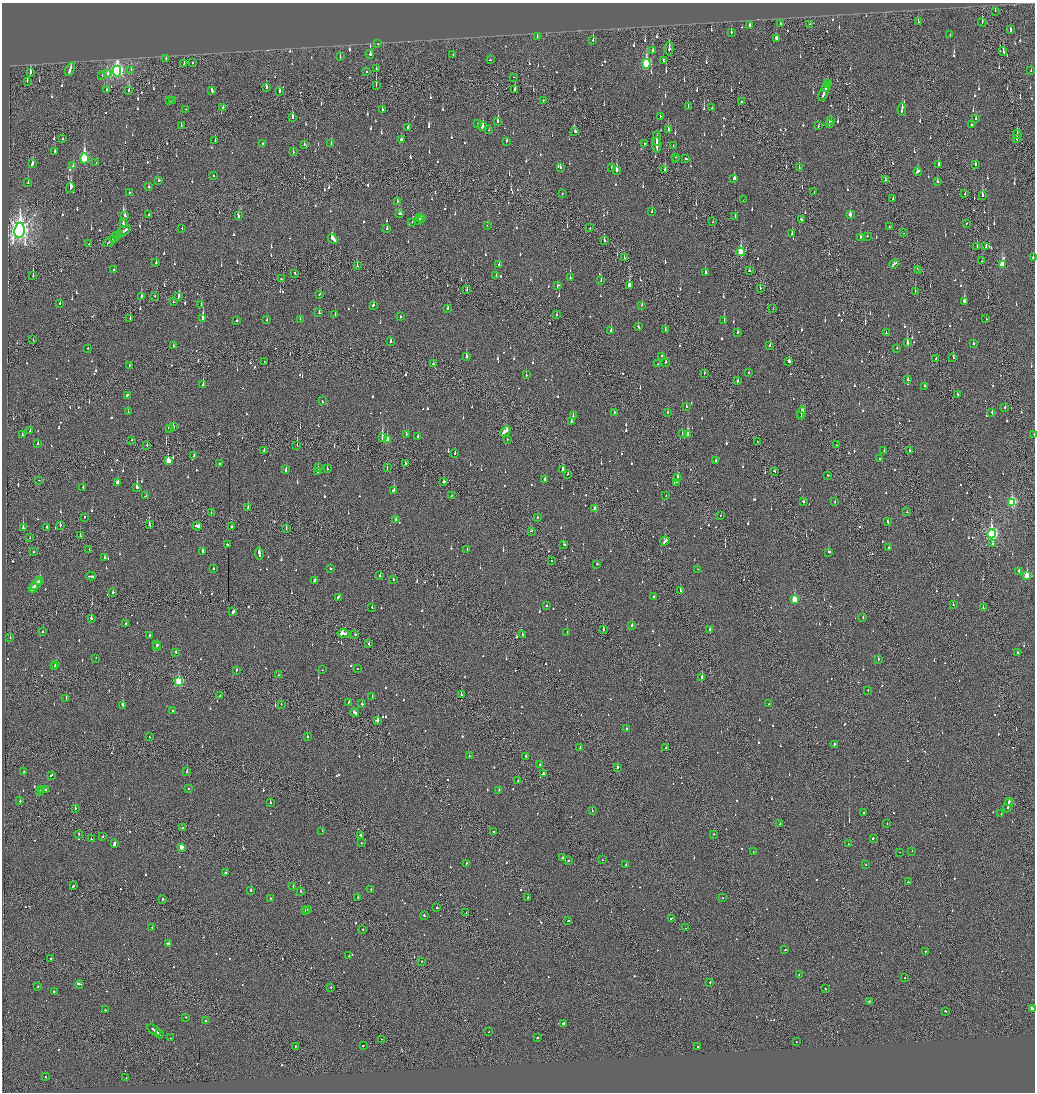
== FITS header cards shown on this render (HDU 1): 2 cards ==
NAXIS1  =                 2065
NAXIS2  =                 2180

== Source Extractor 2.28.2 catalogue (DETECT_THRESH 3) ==
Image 2065 x 2180 px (HDU 1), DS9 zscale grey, zoomed out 1/2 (1 PNG px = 2 x 2 image px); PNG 1037 x 1094 px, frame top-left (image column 1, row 2179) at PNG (2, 3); each listed source drawn as its Kron ellipse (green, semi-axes under 4 px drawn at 4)
Background -0.147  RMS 0.073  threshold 0.22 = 3 sigma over >= 5 px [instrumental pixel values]
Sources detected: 1286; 68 cannot appear on this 1/2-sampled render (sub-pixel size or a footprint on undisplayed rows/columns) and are neither listed nor drawn; of the other 1218, the 500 brightest by FLUX_AUTO listed and drawn (718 fainter detections omitted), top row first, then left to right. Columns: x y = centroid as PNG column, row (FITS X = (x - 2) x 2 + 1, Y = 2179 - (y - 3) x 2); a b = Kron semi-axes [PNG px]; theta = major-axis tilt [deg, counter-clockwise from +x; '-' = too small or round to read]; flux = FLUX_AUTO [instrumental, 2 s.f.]
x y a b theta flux
995 11 3 1 - 50
918 22 3 2 - 46
982 22 4 2 - 94
780 24 3 2 - 71
810 24 2 1 - 46
750 25 3 2 - 140
1011 29 3 2 - 100
731 32 2 2 - 100
950 35 2 2 - 74
537 37 3 2 - 45
776 38 4 2 - 230
593 40 2 2 - 59
378 44 2 2 - 56
669 49 7 2 -89 110
652 51 3 2 - 200
1003 52 4 2 - 240
370 54 4 2 - 840
453 55 2 1 - 66
340 57 2 2 - 48
166 58 2 2 - 61
490 60 2 2 - 120
663 61 3 2 - 54
193 62 2 2 - 74
184 64 3 1 - 150
646 64 5 3 - 1100
70 69 7 2 66 240
376 69 3 2 - 63
131 70 3 2 - 61
117 71 5 4 - 3800
1031 71 2 2 - 52
366 72 2 2 - 170
30 73 4 2 - 320
108 74 3 2 - 77
102 75 2 2 - 52
514 77 2 1 - 57
27 81 3 1 - 70
828 83 2 1 - 130
376 86 3 1 - 180
266 87 3 2 - 130
826 87 5 1 - 180
515 89 3 2 - 300
106 90 3 2 - 61
212 90 3 2 - 150
129 91 4 2 - 47
279 91 3 2 - 240
824 92 9 2 67 380
543 100 2 1 - 53
169 101 2 2 - 90
172 101 2 2 - 51
741 101 2 1 - 48
688 106 3 2 - 59
223 107 2 2 - 46
712 107 2 1 - 46
186 109 2 2 - 46
902 109 6 2 83 210
382 110 3 2 - 57
660 116 2 2 - 67
292 117 3 2 - 170
976 118 3 2 - 46
498 121 3 2 - 220
831 121 2 2 - 49
477 123 2 2 - 160
829 124 2 2 - 81
818 125 4 2 - 120
971 125 2 2 - 340
181 126 2 2 - 99
483 127 4 2 - 130
408 128 3 2 - 87
668 129 2 2 - 190
489 130 2 2 - 47
575 131 3 2 - 130
1017 134 4 2 - 140
657 138 7 2 86 220
1017 138 2 1 - 230
62 139 2 1 - 53
402 140 3 2 - 110
215 141 2 2 - 170
506 141 3 2 - 190
331 143 3 2 - 45
263 144 2 2 - 100
645 144 2 1 - 69
304 145 2 2 - 110
656 145 7 2 -86 300
673 146 2 1 - 51
55 152 2 2 - 76
293 152 2 2 - 58
675 157 2 1 - 67
84 158 5 3 - 1300
686 159 3 2 - 260
676 160 2 1 - 83
96 162 2 2 - 79
33 164 3 2 - 180
938 164 2 2 - 330
975 164 2 2 - 110
73 166 3 2 - 53
560 167 2 2 - 67
799 167 3 1 - 91
612 168 2 2 - 62
617 170 4 2 - 260
665 170 3 2 - 280
918 172 4 3 - 120
213 175 2 2 - 68
734 178 3 2 - 130
159 180 3 2 - 48
885 180 2 2 - 65
937 182 2 2 - 420
28 183 2 2 - 93
149 187 2 2 - 50
70 188 5 2 - 310
129 192 2 2 - 59
814 192 2 2 - 46
563 193 2 1 - 60
965 194 2 2 - 46
982 195 4 2 - 160
893 199 2 2 - 67
743 200 2 1 - 64
397 201 2 2 - 97
652 211 3 2 - 60
400 214 4 2 - 240
850 214 3 2 - 80
125 215 4 2 - 93
149 215 2 2 - 64
238 215 3 2 - 160
735 216 2 2 - 82
419 218 2 2 - 100
421 218 2 2 - 220
801 219 3 2 - 120
419 220 2 2 - 89
412 222 2 2 - 140
713 222 2 1 - 59
123 223 3 2 - 88
966 223 2 2 - 110
487 226 2 1 - 80
889 227 2 2 - 76
182 228 2 1 - 180
387 228 3 2 - 45
590 228 2 2 - 75
19 230 7 5 82 9100
123 231 8 2 37 360
792 233 4 2 - 150
903 233 2 1 - 47
119 234 2 2 - 150
117 236 2 1 - 230
867 236 2 2 - 45
860 237 3 2 - 67
114 238 5 2 - 370
333 239 5 3 - 200
604 240 3 2 - 170
110 241 7 1 35 350
89 244 2 2 - 67
977 247 3 1 - 52
986 247 3 2 - 62
741 252 4 3 - 710
1033 257 2 2 - 59
624 258 2 2 - 130
982 261 2 2 - 67
156 263 2 2 - 98
894 264 5 2 - 190
499 265 2 2 - 470
1002 265 3 3 - 530
357 266 3 2 - 70
114 269 2 2 - 240
917 269 2 1 - 83
749 271 3 2 - 68
919 271 2 1 - 120
295 273 2 2 - 84
705 273 3 2 - 230
496 275 2 2 - 47
33 276 3 2 - 110
570 278 2 2 - 83
281 279 2 2 - 55
601 281 2 1 - 76
629 285 3 3 - 240
557 286 3 2 - 48
760 288 2 1 - 160
467 290 3 2 - 76
915 291 2 2 - 57
319 294 2 2 - 48
141 296 2 2 - 130
155 296 2 1 - 75
179 297 3 2 - 200
964 301 4 2 - 230
173 302 2 2 - 45
60 303 2 2 - 77
201 304 2 2 - 45
373 305 3 2 - 81
642 305 2 2 - 92
447 308 3 2 - 48
773 309 2 1 - 70
319 313 3 2 - 63
335 314 3 2 - 46
557 314 2 1 - 55
400 317 2 2 - 76
130 318 2 1 - 49
203 318 4 2 - 500
300 319 2 2 - 81
986 319 2 1 - 71
267 320 2 2 - 100
724 320 3 2 - 91
237 321 2 2 - 160
638 327 3 2 - 110
611 330 3 2 - 140
665 330 2 2 - 72
738 332 2 2 - 47
886 333 2 2 - 66
33 340 2 1 - 60
391 341 2 2 - 110
907 342 2 2 - 1400
973 344 2 2 - 71
173 346 2 2 - 58
770 346 2 2 - 110
88 348 2 2 - 49
897 348 2 2 - 57
661 356 2 2 - 46
466 357 2 2 - 310
936 358 4 2 - 100
953 358 3 2 - 210
789 361 3 2 - 71
264 362 3 1 - 130
666 362 2 2 - 57
433 364 2 2 - 220
657 364 2 2 - 48
129 365 2 2 - 110
704 373 2 1 - 51
749 373 2 2 - 90
526 375 2 2 - 47
908 380 3 2 - 100
738 381 2 2 - 55
203 385 2 1 - 110
925 386 2 2 - 90
958 394 2 2 - 82
127 395 2 2 - 57
322 401 2 2 - 59
686 406 2 2 - 53
1005 407 2 1 - 88
128 412 2 2 - 45
614 412 2 2 - 92
668 412 2 2 - 76
992 412 3 2 - 100
802 413 7 2 75 500
801 415 2 1 - 160
573 416 2 2 - 62
571 421 2 2 - 100
173 427 3 2 - 110
169 429 4 2 - 130
30 431 3 2 - 110
505 431 6 2 42 390
406 434 2 2 - 51
682 434 2 2 - 160
688 434 4 3 - 570
1034 434 2 1 - 91
22 435 2 2 - 55
382 437 2 2 - 7100
418 437 2 2 - 210
387 439 4 2 - 180
507 439 2 2 - 47
132 440 2 2 - 140
757 441 2 1 - 64
38 444 2 2 - 82
147 445 2 2 - 80
836 445 3 2 - 75
297 446 2 1 - 200
884 450 2 2 - 95
264 451 2 2 - 96
909 451 2 2 - 63
455 453 2 2 - 71
194 456 2 2 - 120
879 459 2 2 - 55
716 460 2 2 - 150
168 461 4 2 - 330
219 464 2 2 - 320
406 464 2 2 - 90
318 468 2 2 - 130
387 468 3 2 - 71
327 469 2 2 - 58
286 470 3 2 - 110
562 470 3 2 - 250
318 471 2 2 - 340
774 471 2 2 - 65
568 474 2 2 - 45
827 475 2 2 - 260
677 477 3 2 - 160
39 480 2 1 - 180
545 480 2 2 - 81
443 482 3 2 - 72
677 482 2 2 - 74
117 483 3 2 - 120
83 487 2 2 - 57
137 487 3 2 - 720
393 490 4 2 - 430
145 496 3 2 - 51
451 496 3 2 - 110
666 496 2 2 - 50
803 502 2 2 - 93
835 502 2 1 - 64
1012 502 4 3 - 1200
248 508 2 2 - 76
595 509 3 2 - 170
907 512 2 2 - 74
211 513 2 1 - 46
721 515 2 1 - 75
84 517 3 2 - 100
537 517 2 2 - 45
396 520 3 2 - 65
888 522 3 2 - 120
60 525 3 2 - 86
149 525 2 1 - 170
197 526 4 3 - 220
232 526 2 2 - 94
47 527 2 2 - 50
23 528 3 2 - 300
286 529 2 2 - 62
531 531 2 2 - 47
992 534 5 3 - 2800
80 536 3 1 - 300
30 538 2 1 - 51
665 541 5 2 - 200
227 544 3 2 - 170
564 544 3 2 - 79
993 544 2 2 - 67
888 548 2 2 - 62
89 549 2 1 - 47
467 549 2 2 - 50
33 551 2 2 - 100
203 551 3 2 - 110
829 552 4 2 - 130
259 553 6 2 -82 440
104 558 2 2 - 110
551 561 2 2 - 53
597 564 2 2 - 52
214 569 2 2 - 60
330 569 2 2 - 81
697 569 2 1 - 110
1018 571 3 2 - 79
91 576 5 2 - 220
380 576 2 2 - 93
1027 576 3 3 - 550
393 579 2 2 - 110
314 580 3 2 - 99
40 581 3 2 - 170
36 584 7 2 47 330
33 588 5 1 - 160
680 590 2 2 - 110
113 592 2 2 - 90
653 596 2 2 - 110
338 597 2 2 - 80
794 599 3 3 - 440
953 605 2 2 - 75
546 606 2 2 - 130
372 607 2 2 - 120
983 608 2 2 - 140
233 612 3 2 - 120
863 617 2 2 - 68
91 618 2 2 - 84
126 623 2 2 - 74
632 626 2 2 - 140
603 629 2 2 - 120
710 629 2 2 - 60
43 632 2 2 - 48
567 632 2 2 - 66
344 634 6 2 -13 190
355 634 2 2 - 65
149 635 2 2 - 60
522 635 2 1 - 53
10 638 2 2 - 120
369 644 3 1 - 79
157 645 2 2 - 94
156 647 2 2 - 89
176 652 2 2 - 66
1018 653 3 2 - 47
96 658 2 2 - 53
878 659 2 2 - 280
56 664 2 2 - 73
55 666 3 2 - 93
357 669 2 2 - 81
236 670 3 2 - 78
322 670 2 2 - 44
278 675 2 2 - 77
702 678 2 2 - 290
179 681 3 3 - 910
868 690 2 2 - 46
461 695 2 2 - 160
220 696 3 2 - 66
372 697 2 2 - 49
66 699 2 2 - 66
348 702 2 2 - 64
281 704 2 2 - 45
362 704 2 2 - 140
769 704 2 2 - 68
123 705 4 2 - 200
172 711 2 2 - 160
355 713 5 2 - 210
377 720 2 2 - 660
626 729 2 2 - 65
150 737 2 2 - 46
307 737 2 2 - 180
834 744 4 2 - 120
580 748 2 2 - 140
666 748 2 2 - 66
469 756 2 1 - 110
525 756 2 2 - 53
540 765 2 2 - 140
617 767 2 2 - 350
23 772 2 2 - 48
187 772 2 2 - 320
543 774 2 2 - 110
51 775 3 2 - 75
518 781 2 1 - 110
189 789 2 2 - 110
42 790 3 2 - 77
46 790 2 2 - 56
499 790 2 1 - 150
40 791 3 2 - 87
20 801 2 2 - 94
1009 801 3 2 - 130
270 803 2 2 - 86
1008 805 7 2 77 270
75 808 2 2 - 120
592 811 2 2 - 140
864 812 2 2 - 61
1001 814 2 2 - 48
780 824 2 2 - 100
887 824 2 2 - 50
182 827 2 1 - 68
322 831 2 2 - 370
494 831 2 2 - 45
79 834 2 2 - 80
714 834 2 2 - 74
103 836 2 2 - 47
361 836 3 2 - 180
873 838 2 2 - 77
91 839 2 2 - 55
361 843 2 1 - 49
114 844 3 2 - 350
848 844 2 2 - 46
181 847 3 2 - 190
912 851 2 2 - 69
753 852 2 2 - 69
900 852 2 1 - 44
563 858 2 2 - 110
602 860 2 1 - 59
569 861 2 2 - 60
466 863 2 2 - 50
626 865 2 2 - 160
866 865 2 1 - 48
226 873 2 2 - 100
908 882 2 1 - 47
73 886 3 2 - 92
293 886 2 1 - 74
251 890 2 2 - 210
371 890 2 2 - 54
301 891 2 2 - 150
357 897 3 2 - 97
528 898 2 2 - 79
723 898 2 2 - 74
163 899 2 2 - 210
270 899 2 2 - 53
437 908 2 1 - 350
308 910 2 2 - 120
305 911 2 1 - 46
466 913 2 2 - 59
424 915 2 2 - 61
671 918 3 1 - 110
568 921 3 2 - 98
152 927 2 2 - 92
686 928 2 1 - 44
363 929 2 1 - 180
169 943 4 2 - 220
785 950 2 2 - 190
926 951 2 2 - 70
349 956 2 2 - 73
51 958 2 2 - 110
421 961 2 2 - 67
799 975 2 1 - 51
905 978 2 2 - 60
710 982 2 1 - 54
79 984 4 2 - 200
38 987 2 2 - 71
330 987 2 2 - 83
825 989 2 2 - 100
54 991 2 2 - 130
869 1002 3 1 - 97
1032 1008 2 2 - 120
105 1010 2 2 - 85
945 1011 2 2 - 110
186 1017 2 2 - 60
205 1021 2 2 - 120
563 1023 3 2 - 130
154 1030 7 2 -36 280
489 1032 2 1 - 170
159 1034 4 2 - 180
171 1038 3 1 - 140
537 1038 2 2 - 210
382 1039 2 1 - 57
797 1042 2 1 - 91
363 1045 2 2 - 100
295 1046 2 2 - 67
698 1046 2 2 - 57
45 1077 2 2 - 69
126 1077 2 2 - 59
At the frame edge (FLAGS 8, measured only in part): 2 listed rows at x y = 1033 257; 1034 434
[718 fainter detections neither listed nor drawn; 68 sub-pixel or undisplayed-footprint detections neither listed nor drawn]